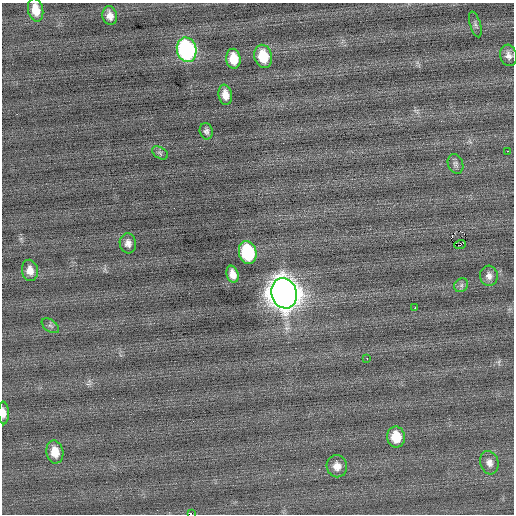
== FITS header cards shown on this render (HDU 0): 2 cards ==
NAXIS1  =                  512 / Axis length
NAXIS2  =                  512 / Axis length

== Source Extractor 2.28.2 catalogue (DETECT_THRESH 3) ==
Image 512 x 512 px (HDU 0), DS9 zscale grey, 1 PNG px = 1 image px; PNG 516 x 516 px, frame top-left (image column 1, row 512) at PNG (2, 3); each listed source drawn as its Kron ellipse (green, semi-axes under 4 px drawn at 4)
Background 0.0132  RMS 0.75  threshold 2.25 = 3 sigma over >= 5 px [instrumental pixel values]
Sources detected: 31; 2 with non-positive FLUX_AUTO (blend fragments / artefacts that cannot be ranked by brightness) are neither listed nor drawn; the other 29 listed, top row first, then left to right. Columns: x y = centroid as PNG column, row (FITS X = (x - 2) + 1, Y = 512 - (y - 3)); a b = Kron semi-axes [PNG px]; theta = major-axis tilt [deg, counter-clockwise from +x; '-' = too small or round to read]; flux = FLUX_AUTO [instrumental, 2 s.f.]
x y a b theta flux
36 10 12 7 -78 720
110 16 9 7 -78 340
475 24 13 5 -73 140
187 50 12 9 -77 10000
508 55 11 8 -76 280
263 56 12 9 -77 1300
233 59 10 7 -82 870
225 95 10 6 -81 450
206 131 8 6 -78 170
507 151 2 2 - 84
160 153 9 5 -31 110
455 164 10 7 -67 180
128 243 10 8 -81 280
460 244 6 2 19 1400
248 252 11 8 -77 4100
30 270 11 8 -79 430
233 274 8 6 -73 420
489 276 10 8 -85 280
461 285 7 6 - 140
284 293 15 13 -71 82000
415 308 3 2 - 280
50 326 10 6 -36 130
367 358 3 2 - 95
3 413 11 5 -87 280
396 437 10 9 - 1200
55 452 11 8 -80 730
489 463 12 9 -75 300
337 466 11 10 - 460
191 514 2 2 - 110
At the frame edge (FLAGS 8, measured only in part): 3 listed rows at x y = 36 10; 3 413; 191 514
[2 non-positive-flux detections neither listed nor drawn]